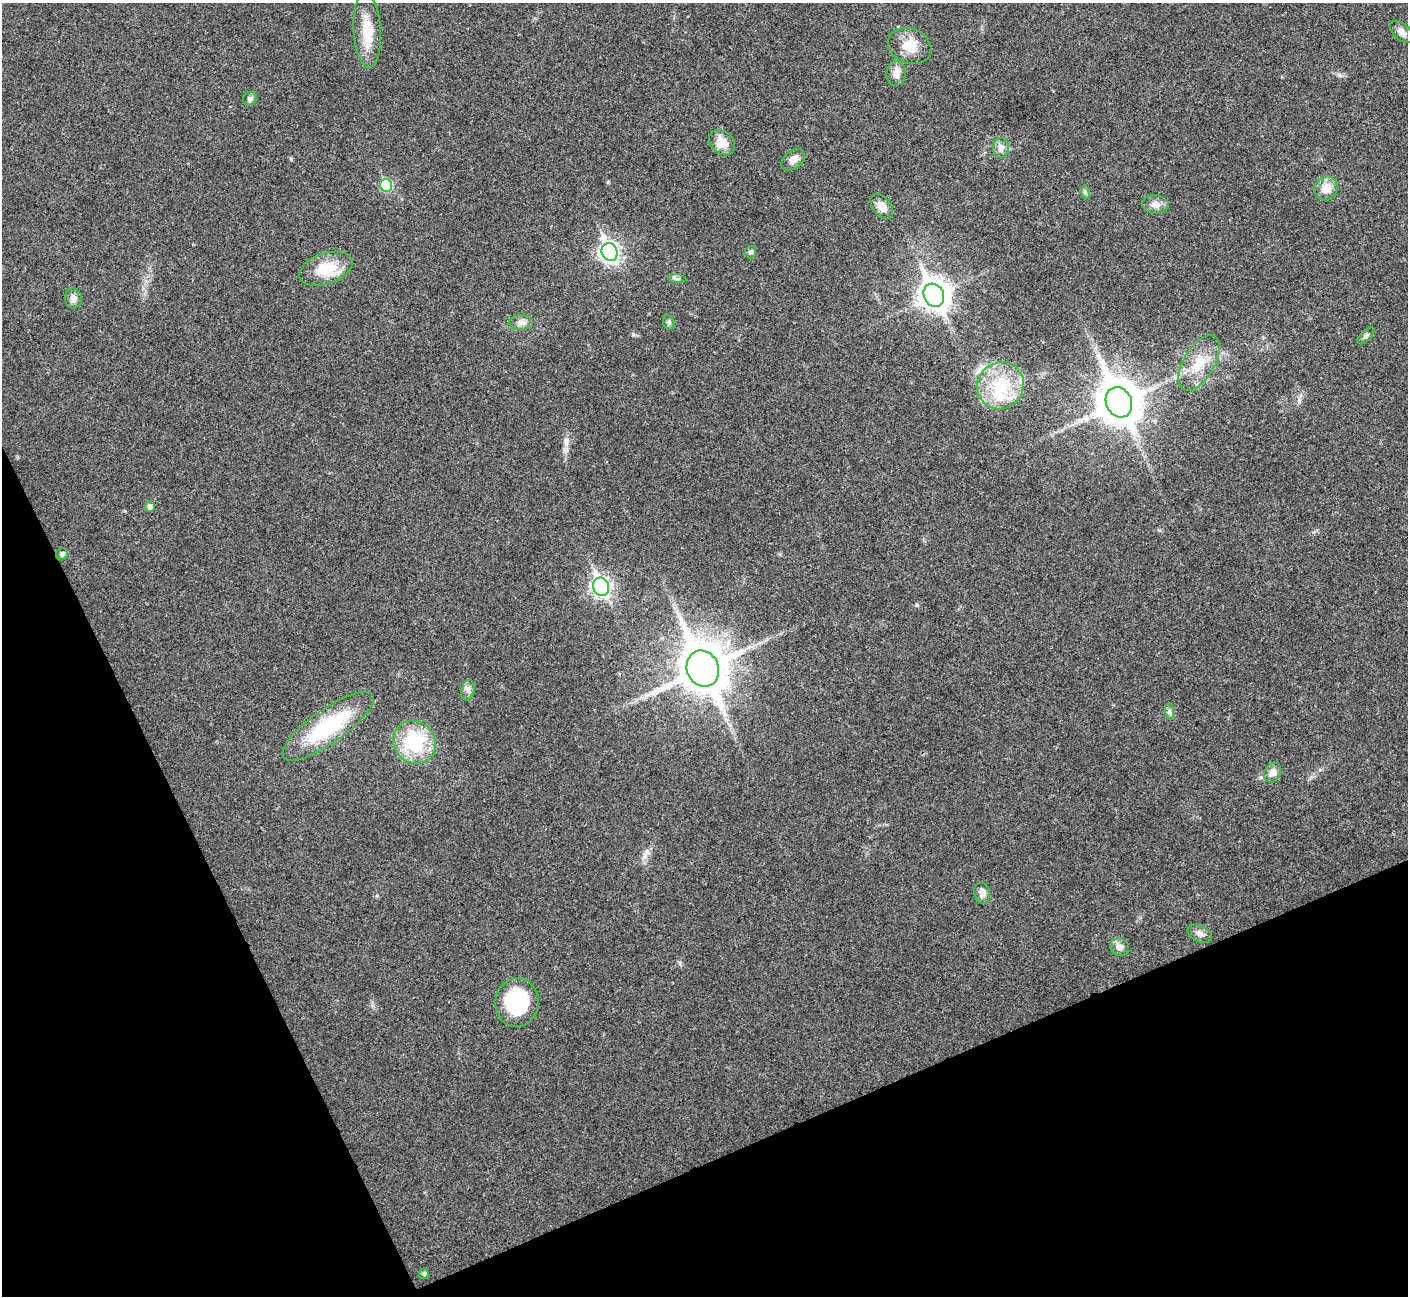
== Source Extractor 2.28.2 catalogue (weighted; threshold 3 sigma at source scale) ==
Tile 14 of 4 x 4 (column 2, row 4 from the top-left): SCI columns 1408-2813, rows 156-1449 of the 5630 x 5618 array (HDU 1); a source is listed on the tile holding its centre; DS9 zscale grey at full resolution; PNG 1410 x 1298 px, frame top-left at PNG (2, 3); each listed source drawn as its Kron ellipse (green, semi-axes under 4 px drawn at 4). Shown black and unused: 22% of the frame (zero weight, under 3 of 4 exposures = <1% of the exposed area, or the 3 px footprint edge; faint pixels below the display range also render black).
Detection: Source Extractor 2.28.2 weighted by HDU 2 'WHT'; one run over the whole footprint, this tile lists its part. Background 0.0222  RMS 0.004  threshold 0.018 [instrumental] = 3 sigma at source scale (4.5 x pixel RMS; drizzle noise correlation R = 1.50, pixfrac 1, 0.05/0.05 arcsec/px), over >= 5 px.
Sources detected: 42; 1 inside a brighter object's white glare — neither listed nor drawn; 2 inside a brighter listed object's ellipse — not listed separately; the other 39 listed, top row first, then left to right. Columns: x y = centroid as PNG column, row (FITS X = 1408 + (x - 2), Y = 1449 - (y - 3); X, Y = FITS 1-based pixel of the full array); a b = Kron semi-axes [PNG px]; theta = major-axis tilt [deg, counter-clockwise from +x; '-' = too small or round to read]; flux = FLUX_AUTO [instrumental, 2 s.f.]
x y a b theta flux
367 30 37 13 -86 11
1401 32 13 8 -43 2.3
910 46 22 17 -21 8.4
896 73 12 9 81 3.9
250 99 7 6 - 1.4
722 142 14 11 -43 5.7
1001 148 10 8 87 2.4
793 160 13 8 40 2.9
386 185 6 6 - 26
1326 188 12 11 - 5.1
1085 192 7 4 -73 0.67
1155 204 13 9 -6 2.8
882 206 14 8 -51 3.8
610 252 9 7 -67 150
750 252 6 5 - 1.1
326 269 27 15 19 12
677 279 9 4 -9 0.9
934 295 12 10 -62 490
73 298 10 8 -87 2.4
669 322 7 5 -70 0.86
521 323 12 7 0 2.2
1366 336 11 5 44 1.1
1199 363 31 15 60 11
1001 386 24 23 - 19
1119 402 15 12 -64 1300
150 507 5 5 - 1.8
62 554 6 5 - 1
601 587 9 7 -67 140
703 669 18 16 -66 1500
468 690 10 6 81 1.7
1170 711 9 4 -81 1
328 726 54 17 35 34
415 742 22 20 -50 26
1273 772 10 8 65 2.8
982 893 11 7 -77 2.7
1200 934 13 8 -24 1.9
1120 947 9 8 - 2.6
517 1002 24 21 83 31
424 1274 5 5 - 0.69
Unlisted compact peaks at least as high as the median listed source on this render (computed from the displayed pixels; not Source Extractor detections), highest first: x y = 633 334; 1299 401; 608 182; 917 605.